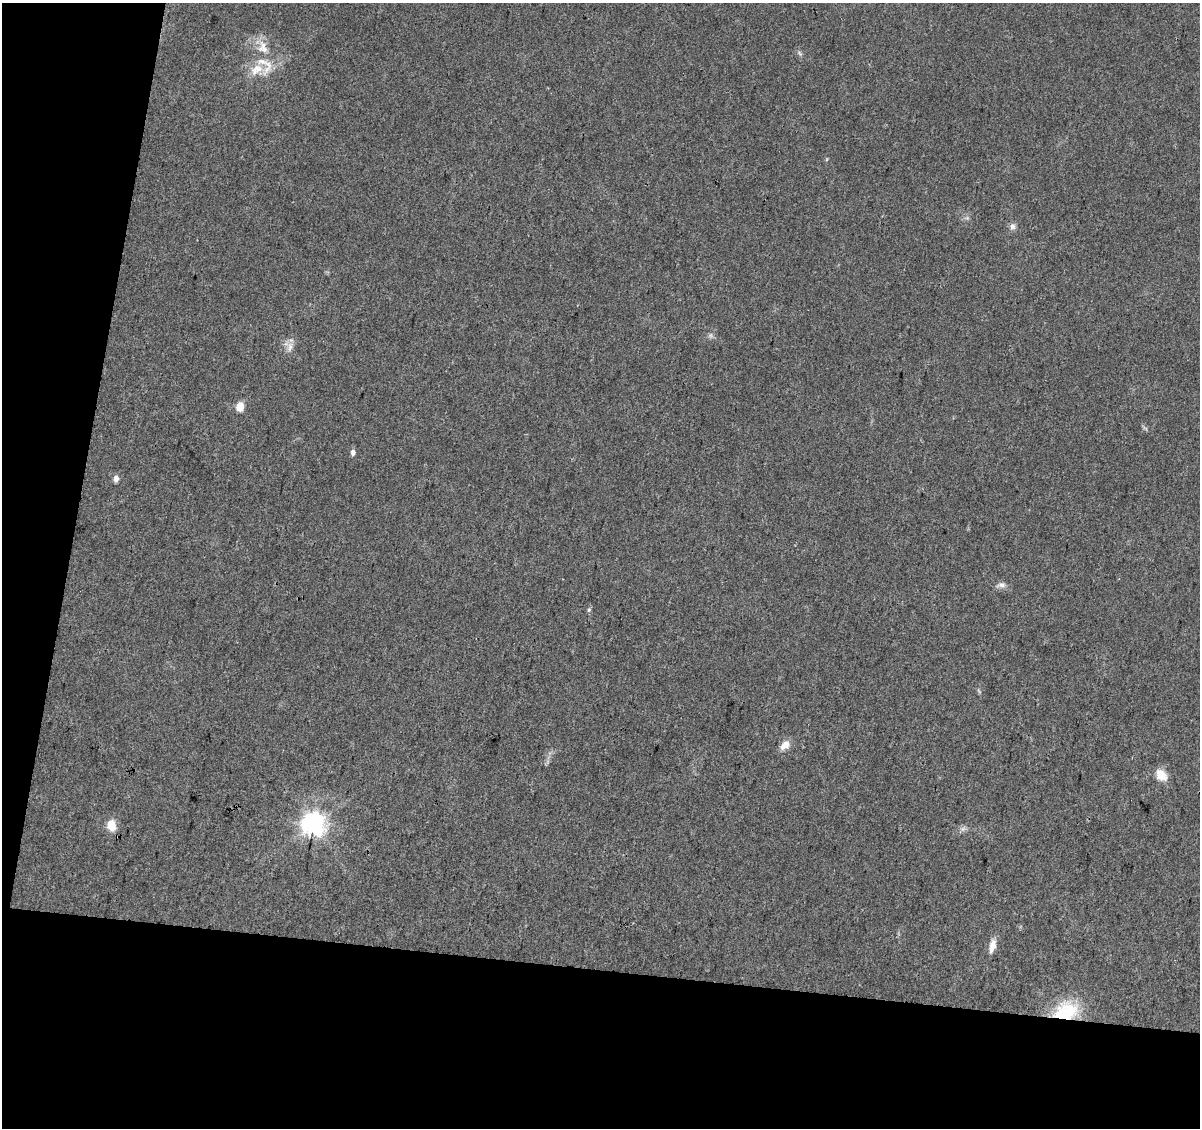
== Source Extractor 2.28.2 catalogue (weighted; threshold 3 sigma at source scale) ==
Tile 3 of 2 x 2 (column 1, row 2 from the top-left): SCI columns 1-1198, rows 129-1254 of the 2397 x 2493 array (HDU 1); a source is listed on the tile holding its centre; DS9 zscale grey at full resolution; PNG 1202 x 1130 px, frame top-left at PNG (2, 3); no overlay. Shown black and unused: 20% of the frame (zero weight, under 3 of 4 exposures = <1% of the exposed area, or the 3 px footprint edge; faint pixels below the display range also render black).
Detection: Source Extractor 2.28.2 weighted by HDU 2 'WHT'; one run over the whole footprint, this tile lists its part. Background 0.0236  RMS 0.0046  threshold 0.0207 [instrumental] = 3 sigma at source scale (4.5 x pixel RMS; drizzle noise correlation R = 1.50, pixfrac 1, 0.0396/0.0396 arcsec/px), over >= 5 px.
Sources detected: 20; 1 too faint to see at this stretch — not listed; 2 inside a brighter listed object's ellipse — not listed separately; the other 17 listed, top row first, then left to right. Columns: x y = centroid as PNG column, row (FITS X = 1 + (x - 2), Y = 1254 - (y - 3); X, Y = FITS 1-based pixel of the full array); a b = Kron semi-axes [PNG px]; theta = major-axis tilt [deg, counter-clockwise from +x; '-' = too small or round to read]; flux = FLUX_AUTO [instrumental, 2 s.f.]
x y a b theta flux
263 49 16 10 -15 4.9
800 54 8 4 -58 0.94
256 69 22 13 35 9.1
1012 226 9 8 - 1.9
290 347 16 8 75 3.2
240 406 6 5 - 15
353 452 6 5 - 1.8
116 479 8 6 84 2.1
1001 585 13 8 6 2.3
589 610 6 5 - 0.89
785 745 15 9 40 4
1161 775 17 12 -49 5.7
313 824 8 7 - 400
112 825 12 9 -78 7.2
963 829 7 5 43 1.3
992 946 16 7 76 4.7
1066 1011 31 21 19 26
Overlapping masked pixels (flux is a lower limit): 1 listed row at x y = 1066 1011